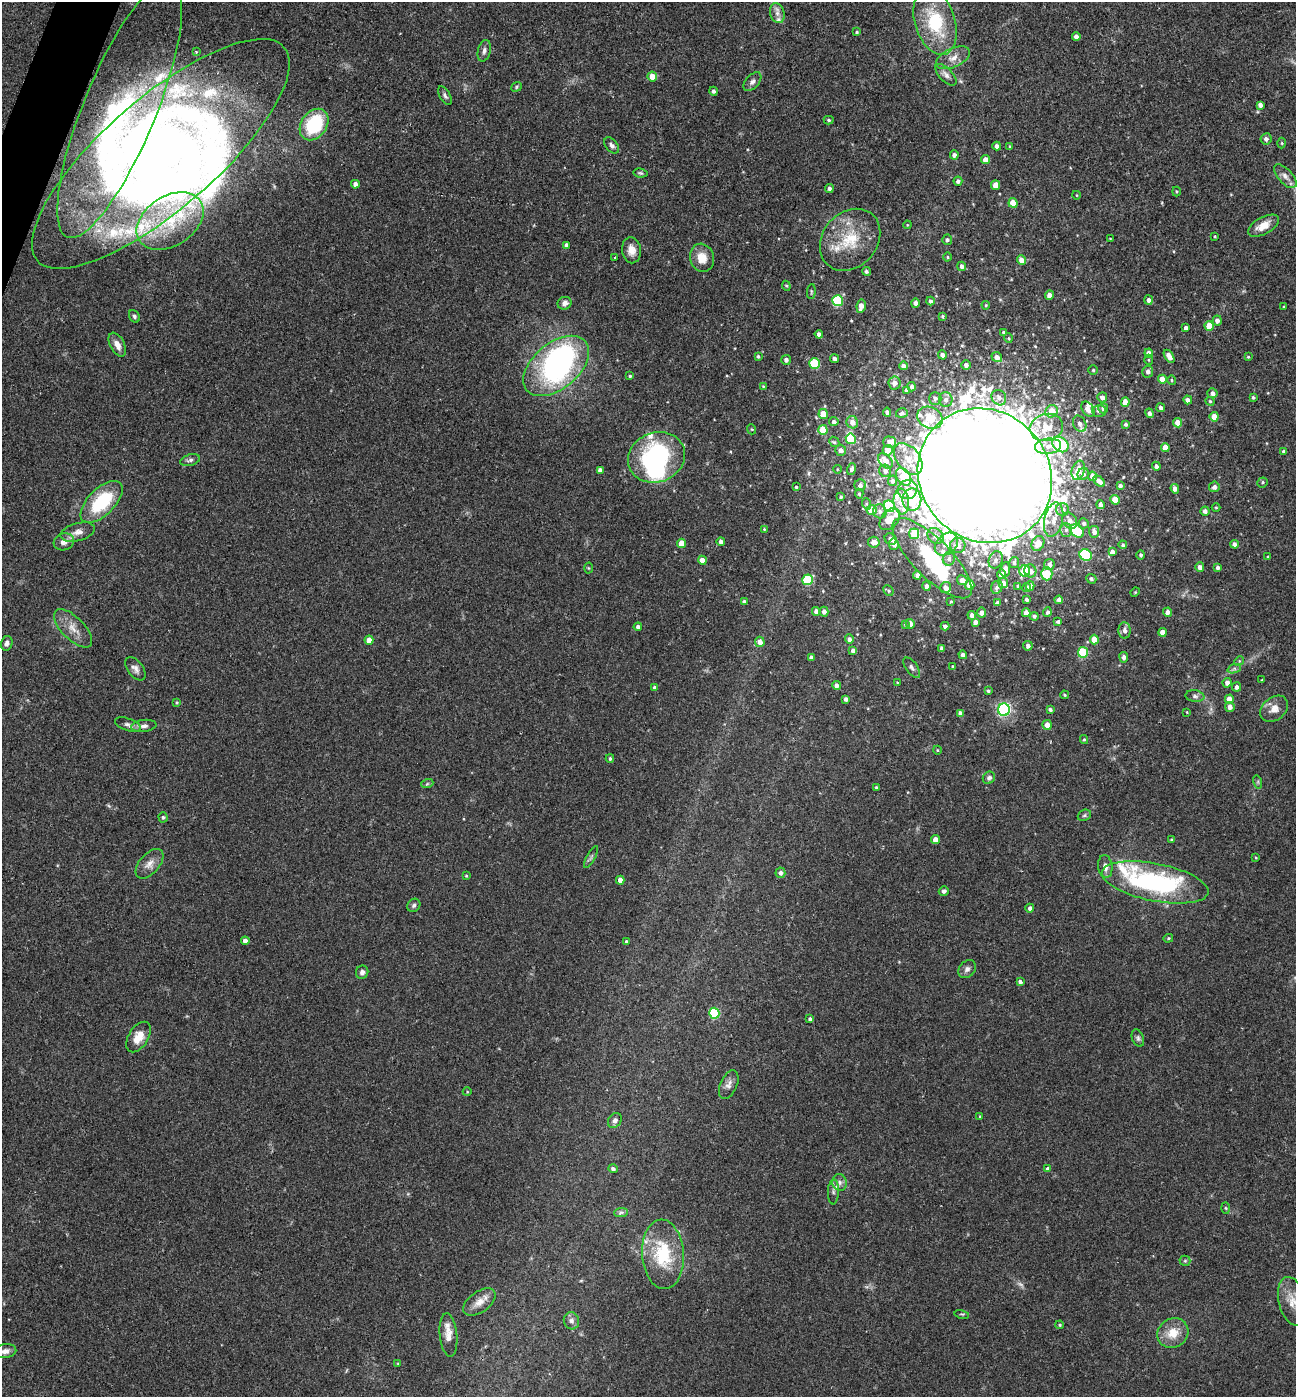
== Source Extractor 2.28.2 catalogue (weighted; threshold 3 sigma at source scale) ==
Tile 11 of 4 x 4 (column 3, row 3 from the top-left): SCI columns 2735-4028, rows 1401-2795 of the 5602 x 5588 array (HDU 1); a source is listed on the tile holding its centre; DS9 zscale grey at full resolution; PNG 1298 x 1399 px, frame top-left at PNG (2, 2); each listed source drawn as its Kron ellipse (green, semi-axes under 4 px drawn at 4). Shown black and unused: <1% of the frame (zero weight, under 2 of 3 exposures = <1% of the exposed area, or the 3 px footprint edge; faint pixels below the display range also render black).
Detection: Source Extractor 2.28.2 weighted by HDU 2 'WHT'; one run over the whole footprint, this tile lists its part. Background 0.102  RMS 0.0072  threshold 0.0324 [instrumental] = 3 sigma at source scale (4.5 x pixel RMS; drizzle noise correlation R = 1.50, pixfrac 1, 0.05/0.05 arcsec/px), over >= 5 px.
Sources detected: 362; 1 too faint to see at this stretch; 5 inside a brighter object's white glare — neither listed nor drawn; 24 inside a brighter listed object's ellipse — not listed separately; the other 332 listed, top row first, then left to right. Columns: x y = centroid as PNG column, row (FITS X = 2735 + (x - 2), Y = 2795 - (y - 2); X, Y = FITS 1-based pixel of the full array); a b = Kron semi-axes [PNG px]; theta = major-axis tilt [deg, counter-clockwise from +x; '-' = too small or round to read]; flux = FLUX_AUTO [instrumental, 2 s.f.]
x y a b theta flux
777 13 10 7 -73 3.5
935 22 34 20 -73 43
857 32 4 4 - 0.89
1076 36 4 4 - 3.1
484 51 11 6 76 2.6
196 52 4 3 - 1
953 58 18 9 24 7.1
946 75 13 6 -46 3.5
652 76 5 5 - 8.4
752 82 11 6 47 2.8
516 87 5 4 - 0.96
713 91 4 4 - 1.8
445 96 10 5 -60 1.9
1260 105 4 4 - 3
120 109 138 36 68 150
829 120 5 4 - 1.1
314 124 17 12 55 47
1266 139 5 5 - 2.7
1282 143 5 3 - 0.79
612 145 9 6 -50 2.3
997 146 4 4 - 2.8
1010 146 4 3 - 0.64
161 154 163 56 41 600
954 155 4 4 - 2.5
985 160 4 4 - 4.7
640 173 7 4 -8 1.1
1285 176 15 7 -48 4.2
958 181 4 4 - 2.3
355 184 4 4 - 3.7
996 185 5 4 - 8.6
829 188 4 4 - 1.9
1176 191 5 3 - 0.71
1076 195 4 3 - 0.48
1013 203 5 4 - 12
170 221 36 25 33 46
907 225 4 3 - 0.57
1263 226 17 8 28 9
1215 236 3 3 - 0.66
1110 239 3 2 - 0.54
850 240 34 27 49 32
947 240 5 5 - 1.4
566 245 4 4 - 2.7
631 250 13 9 -83 6.1
948 257 4 3 - 0.74
615 258 3 3 - 1.4
702 258 14 12 -75 10
1021 260 5 4 - 6.2
962 266 4 4 - 2.8
866 271 4 4 - 1.3
786 286 5 4 - 0.85
811 291 7 3 85 0.93
1049 295 5 4 - 4.3
1149 300 5 4 - 2.6
837 301 5 5 - 53
931 301 4 4 - 1.9
565 303 7 6 - 3.2
915 303 4 4 - 3.8
986 305 4 4 - 0.75
861 306 7 4 79 5.8
1284 307 3 2 - 0.75
134 316 6 5 - 1.6
942 316 4 4 - 0.95
1217 321 5 4 - 3.1
1209 326 5 4 - 13
1186 328 4 3 - 2.4
1003 332 4 3 - 0.83
819 334 4 4 - 3
1008 338 5 3 - 0.65
117 345 13 7 -62 5.6
1149 353 4 4 - 4.9
942 355 4 4 - 2.5
758 356 4 3 - 1.1
1169 356 7 4 -58 5.5
997 357 5 4 - 4.2
1248 357 3 3 - 0.67
834 359 4 4 - 2.2
786 360 5 5 - 2.3
1149 360 5 3 - 0.67
815 363 5 5 - 35
966 365 5 4 - 2.5
556 366 38 23 40 160
903 366 4 4 - 3.2
1093 370 5 5 - 0.98
1148 372 6 5 - 3.3
630 376 4 4 - 0.89
1162 379 4 4 - 9
1172 380 5 4 - 0.92
895 383 6 6 - 4.3
763 386 4 3 - 0.57
912 387 5 4 - 2.3
907 390 4 4 - 1.8
1212 393 5 5 - 3
1102 397 5 5 - 2.7
1253 397 3 3 - 1.1
935 398 6 6 - 1.8
999 398 8 7 - 4
946 400 7 6 - 3
1188 400 4 4 - 2.9
1210 401 5 4 - 0.87
1125 402 4 4 - 7.7
1103 408 5 5 - 2.9
1161 408 4 4 - 2.5
1088 409 8 5 -56 4.2
1052 411 6 6 - 13
1099 411 7 6 - 2.2
887 412 4 3 - 1.5
902 413 6 4 16 1.3
1149 413 5 4 - 2.5
823 414 5 4 - 11
1214 417 4 4 - 9.8
930 418 13 10 -26 13
834 422 5 4 - 1.9
852 422 6 5 - 5
1178 423 5 4 - 7.3
1080 424 8 6 -64 3
1126 424 4 3 - 1.4
1046 427 17 13 15 15
751 429 5 3 - 0.69
823 430 5 4 - 15
851 439 5 5 - 24
834 442 6 4 -44 1.1
889 442 6 5 - 4.9
1060 445 9 7 -37 56
1048 446 13 7 5 4.8
1165 447 4 4 - 7.6
841 450 5 5 - 2.9
888 450 5 5 - 9.1
1284 451 4 3 - 1.7
656 457 29 25 21 90
908 459 18 11 -52 10
190 460 10 5 15 2.3
886 461 9 6 -49 5.6
1156 466 4 4 - 2.2
837 469 4 3 - 0.53
852 469 6 4 73 2.1
600 470 4 4 - 3.1
1078 470 10 6 68 9.7
885 471 6 6 - 2.8
1083 474 6 5 - 3.1
985 476 70 64 -46 8900
1092 476 4 4 - 3.2
904 477 10 6 -56 22
893 481 5 4 - 1.9
1099 481 7 4 -44 4.5
1263 482 5 5 - 1.1
860 485 6 5 - 3
1120 486 3 3 - 1.7
796 487 4 4 - 1
1214 487 5 5 - 2.7
1175 489 5 4 - 3.6
908 490 10 9 - 8.9
859 494 5 4 - 1.2
841 497 3 3 - 0.89
912 500 11 9 -89 34
1115 500 5 4 - 12
102 502 26 13 45 41
901 502 13 7 -84 9.3
867 504 6 3 -71 0.87
1100 505 4 3 - 2.5
889 506 6 5 - 68
1216 507 4 3 - 0.63
1063 509 6 6 - 3.3
871 510 5 5 - 11
880 511 7 6 - 2.7
1205 511 4 4 - 2.9
890 519 12 8 50 9.6
1054 520 17 9 77 7.9
1070 521 9 6 -53 4
1084 523 5 5 - 1.9
764 529 4 4 - 0.67
1066 530 7 6 - 2.3
1077 531 8 5 -40 42
78 532 18 8 15 5.8
1094 532 6 5 - 3.8
914 534 5 5 - 22
936 536 9 7 -39 3.8
891 539 6 5 - 3.9
721 541 4 4 - 2.6
64 542 10 8 18 4.7
874 542 6 5 - 5.9
682 543 4 4 - 10
1038 543 8 6 63 10
894 544 5 5 - 4.1
946 544 13 9 43 6.5
1234 544 4 4 - 2.6
1123 545 4 4 - 1.2
958 546 7 7 - 5.3
1112 552 4 4 - 4.4
1086 555 6 5 - 56
1141 555 5 4 - 1.4
1268 557 4 2 - 0.58
932 558 53 19 -45 58
949 559 7 6 - 2
702 560 4 4 - 7.1
996 560 9 7 69 3
1014 562 6 5 - 1.8
1049 564 6 5 - 3.8
1200 567 4 4 - 3
589 568 5 3 - 0.72
1218 568 4 3 - 2.2
1005 569 7 5 83 5.5
1025 571 5 5 - 24
1030 571 6 6 - 3.5
1002 574 5 4 - 5.8
1047 574 6 5 - 17
917 575 4 4 - 2.7
1091 579 5 4 - 1.6
808 580 5 5 - 35
962 580 5 4 - 4.6
1003 583 5 5 - 5.6
970 585 5 4 - 7.3
926 586 4 4 - 3.2
1018 586 3 3 - 0.99
1030 586 5 4 - 2.9
997 587 7 5 64 2.2
945 588 5 5 - 3.3
1027 588 4 4 - 2.9
888 591 5 4 - 1.1
1135 592 5 4 - 0.8
1026 599 4 3 - 1.3
1059 600 4 4 - 3.9
744 602 4 4 - 2.3
951 602 3 2 - 0.67
998 603 4 3 - 2.2
816 611 4 4 - 3.3
824 612 5 4 - 2.7
1047 612 5 4 - 1.8
1168 612 4 4 - 3.3
982 613 5 4 - 3
1026 613 4 4 - 4.2
972 615 4 4 - 2.8
1034 616 4 4 - 1.4
975 622 4 4 - 2.7
1058 622 4 3 - 1.4
905 624 4 3 - 0.94
910 624 5 4 - 4.3
945 626 4 4 - 2.3
638 627 4 4 - 2.6
73 628 24 11 -45 9.5
1125 630 8 6 -87 3.1
1163 632 4 4 - 6.3
849 639 4 4 - 2.6
369 640 4 4 - 6.6
1094 640 5 4 - 12
760 642 5 4 - 4.7
7 643 7 6 - 2.7
1028 646 5 4 - 2.6
942 648 4 3 - 1.9
853 650 4 4 - 2.5
1083 652 5 5 - 38
963 655 4 4 - 2.5
811 657 4 4 - 2.7
1124 657 5 4 - 2.1
1239 661 5 4 - 0.91
952 666 3 3 - 0.69
912 668 12 5 -55 2.4
135 669 13 7 -53 3.5
1234 669 7 4 18 1.6
1262 680 3 2 - 0.51
897 682 4 2 - 0.51
1227 683 5 4 - 3.4
836 685 4 4 - 2.8
655 687 4 4 - 2.4
1236 687 4 4 - 2.8
988 691 4 4 - 1.2
1065 695 4 3 - 0.82
1195 696 9 6 -8 2.1
846 699 4 4 - 2.4
1229 699 5 4 - 13
177 702 4 3 - 0.78
1230 707 5 5 - 3.8
1050 709 4 3 - 1.9
1274 709 15 11 40 7
1004 710 6 6 - 110
1187 712 4 3 - 0.57
960 713 4 4 - 2.9
128 725 13 6 -19 2.9
1047 725 5 4 - 5.2
144 726 13 6 7 3.3
1084 739 4 4 - 0.9
937 750 4 3 - 0.56
610 758 4 3 - 1.2
989 778 6 5 - 1.9
1258 782 7 4 -73 0.96
427 784 6 4 19 0.94
876 787 4 3 - 1
1084 815 7 5 23 1.3
163 817 5 4 - 1
935 840 4 4 - 6.4
1171 840 4 3 - 0.74
591 857 12 3 62 1.5
1256 858 4 4 - 0.68
149 864 18 10 49 6
1105 867 11 7 -83 4.4
780 873 5 5 - 2.6
466 876 4 3 - 0.79
620 880 4 4 - 4.2
1155 882 54 19 -11 130
944 891 5 4 - 1.8
414 905 7 6 - 1.8
1030 908 4 4 - 2.4
1168 938 5 4 - 0.82
245 941 4 4 - 3.8
626 942 3 3 - 1.8
967 969 10 7 49 2.9
362 972 7 6 - 2.6
1020 982 4 3 - 2.3
714 1013 5 5 - 49
810 1019 4 4 - 1.8
138 1037 17 10 58 11
1138 1038 9 5 -68 1.8
729 1085 15 8 66 4.1
467 1092 4 3 - 0.55
980 1117 4 2 - 0.7
615 1120 8 6 52 2.2
613 1169 5 4 - 2
1048 1169 4 4 - 2.8
840 1182 8 7 - 3.1
833 1192 12 5 88 2.5
1226 1208 6 4 -88 0.81
621 1212 7 4 2 1.5
663 1254 35 21 -86 39
1185 1261 5 5 - 1
1292 1301 25 13 -76 13
479 1302 18 10 36 7.4
962 1314 7 3 -12 0.82
571 1321 8 7 - 3
1060 1325 4 3 - 0.85
1173 1333 16 14 34 13
448 1335 22 8 -84 7.6
5 1351 11 7 9 4.5
398 1363 4 4 - 0.59
Isophote crosses this tile's border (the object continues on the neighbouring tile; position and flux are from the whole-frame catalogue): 2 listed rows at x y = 1292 1301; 5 1351